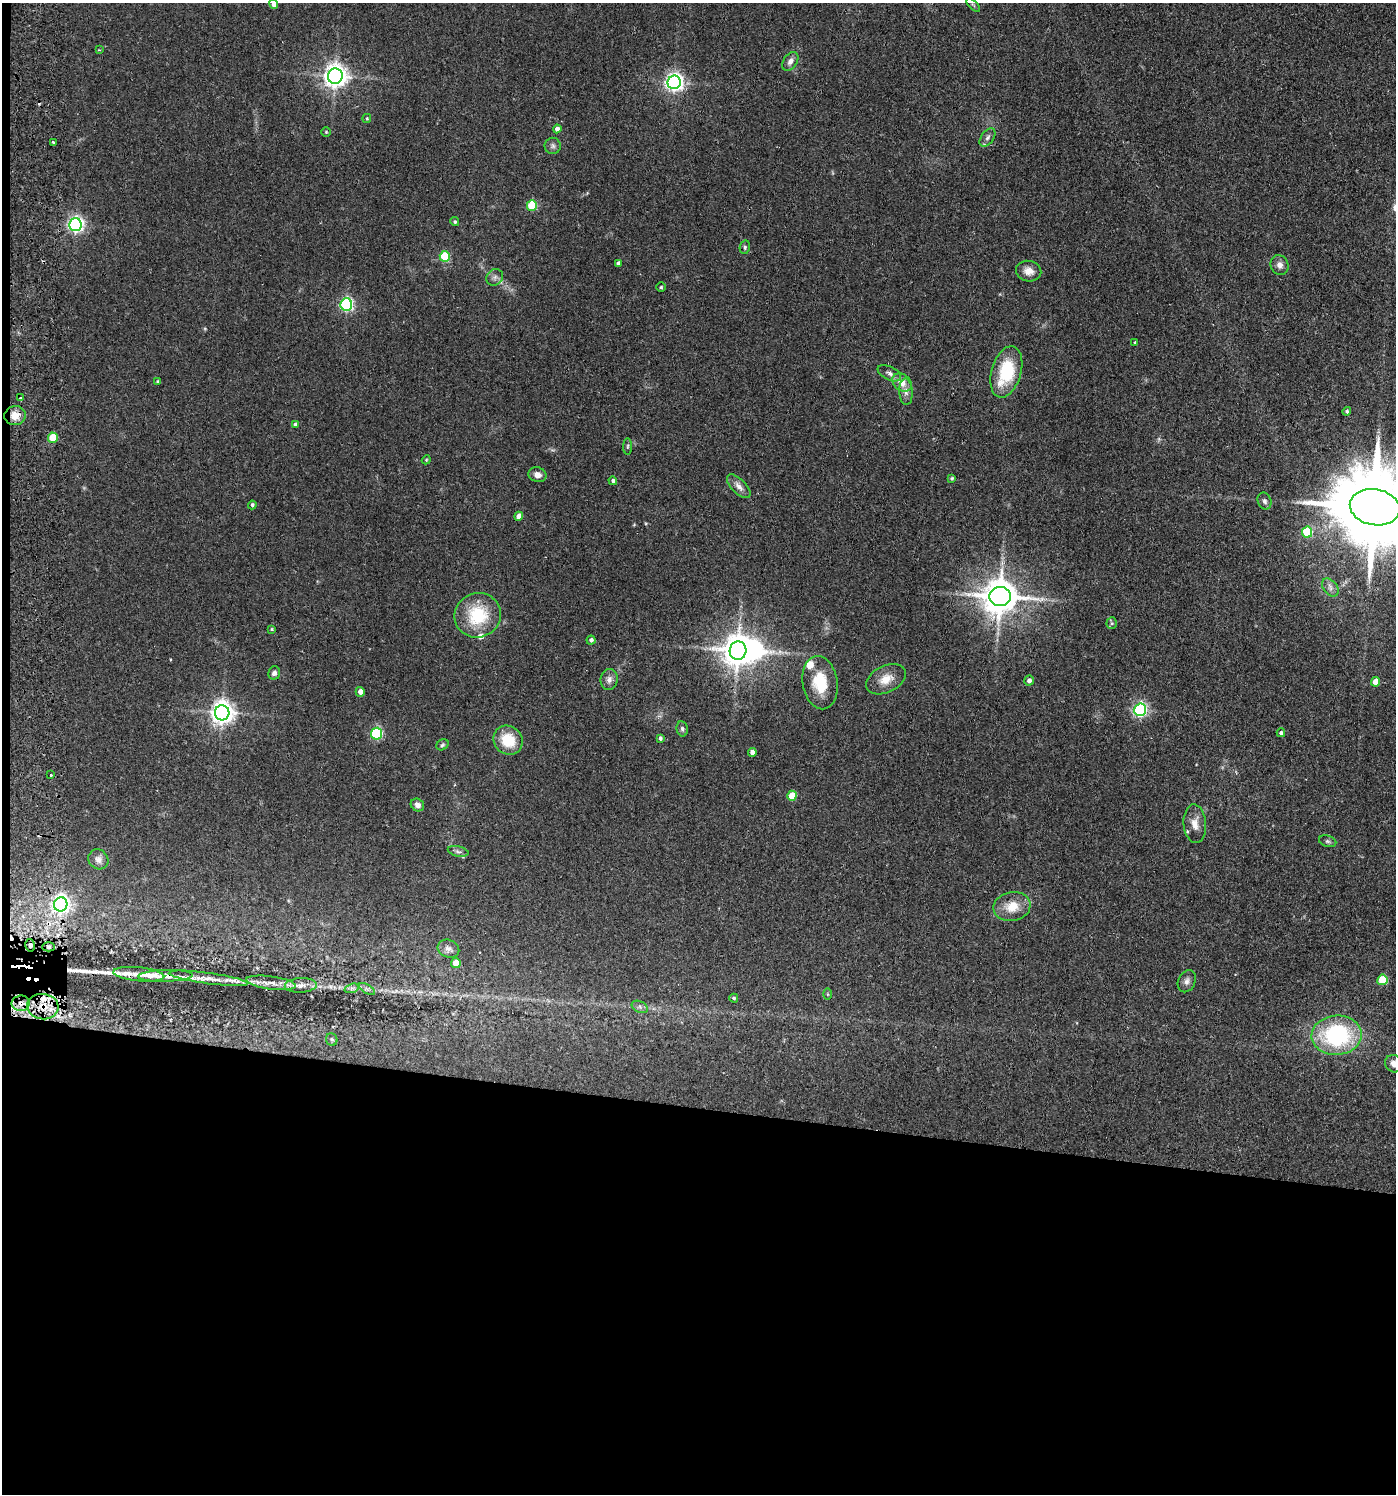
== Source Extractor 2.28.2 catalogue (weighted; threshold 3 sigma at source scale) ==
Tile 7 of 3 x 3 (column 1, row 3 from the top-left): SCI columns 268-1661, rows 7-1498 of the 4609 x 4488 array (HDU 1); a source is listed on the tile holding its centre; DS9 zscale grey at full resolution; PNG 1398 x 1496 px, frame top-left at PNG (2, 3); each listed source drawn as its Kron ellipse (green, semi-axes under 4 px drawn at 4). Shown black and unused: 27% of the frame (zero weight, under 2 of 3 exposures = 3% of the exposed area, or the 3 px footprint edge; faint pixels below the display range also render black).
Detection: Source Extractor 2.28.2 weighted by HDU 2 'WHT'; one run over the whole footprint, this tile lists its part. Background 0.0953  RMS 0.0087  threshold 0.0389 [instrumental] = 3 sigma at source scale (4.5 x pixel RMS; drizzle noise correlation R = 1.50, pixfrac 1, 0.05/0.05 arcsec/px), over >= 5 px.
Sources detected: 109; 1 inside a brighter object's white glare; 2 cosmic-ray / hot-pixel residue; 1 long thin detection or spike segment (spike, bleed or trail) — neither listed nor drawn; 7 inside a brighter listed object's ellipse — not listed separately; the other 98 listed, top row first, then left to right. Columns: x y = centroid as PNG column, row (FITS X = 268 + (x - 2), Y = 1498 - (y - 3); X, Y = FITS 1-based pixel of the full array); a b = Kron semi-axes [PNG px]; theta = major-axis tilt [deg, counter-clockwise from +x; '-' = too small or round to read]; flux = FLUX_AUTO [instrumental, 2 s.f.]
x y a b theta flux
274 4 5 4 - 6.4
973 5 8 3 -45 1.1
99 50 3 3 - 0.74
790 61 10 6 57 4.4
335 76 7 7 - 760
674 82 7 6 - 380
367 119 4 3 - 0.99
557 129 4 4 - 4
326 132 5 5 - 0.99
987 137 10 6 54 3
53 142 3 2 - 1.8
553 146 8 8 - 2.6
532 205 5 5 - 44
455 222 4 4 - 1.3
75 225 6 6 - 260
745 247 7 5 79 1.5
445 256 5 5 - 49
618 263 4 4 - 2.5
1279 265 10 9 - 4.6
1029 271 13 10 -12 7.4
495 277 9 7 46 3.4
661 287 5 4 - 1.2
346 305 6 6 - 160
1135 343 3 3 - 1.1
1006 372 26 14 73 47
889 373 12 6 -26 3.7
158 382 4 3 - 1.7
902 383 10 8 -41 9.4
906 392 13 6 -87 4.6
21 398 4 3 - 1.3
1347 411 4 4 - 1.4
15 416 10 9 - 10
295 425 4 4 - 2.3
53 438 5 5 - 25
628 446 8 4 89 1.3
426 460 4 3 - 0.77
537 475 9 7 -16 5.3
952 478 4 3 - 1.2
613 481 4 4 - 2.1
739 486 15 7 -45 5.3
1264 501 9 6 -67 2.6
252 505 4 3 - 1.7
1375 507 25 18 -10 16000
519 516 4 4 - 6.6
1307 532 5 5 - 58
1330 588 10 7 -52 3.8
1000 596 10 9 - 2200
478 615 23 22 - 45
1112 623 5 5 - 1.3
272 629 3 3 - 0.9
591 640 4 4 - 2.6
738 651 9 8 - 1500
274 673 6 6 - 3.1
886 679 21 13 26 13
609 680 10 8 80 4.5
1029 681 5 4 - 3.8
1375 682 5 4 - 10
820 683 27 17 -81 28
360 692 5 4 - 5
1140 710 6 5 - 180
222 713 7 7 - 720
682 729 8 5 -80 2.1
1281 733 4 4 - 2.1
377 734 6 5 - 98
660 738 4 4 - 1.9
508 740 15 14 - 25
442 745 6 5 - 1.4
752 752 4 4 - 5.6
51 775 3 3 - 2.4
792 796 5 4 - 16
417 805 7 6 - 3.9
1195 824 19 11 -86 9.6
1328 841 9 5 -17 1.9
458 851 10 5 -12 2.6
98 859 10 9 - 4.2
61 904 7 6 - 360
1012 907 18 14 10 17
30 945 6 4 -76 1.9
49 947 6 4 0 1.6
448 949 11 8 -25 4.4
456 963 5 4 - 13
139 974 25 7 -6 12
165 976 27 6 1 8.3
208 978 40 5 -8 11
1382 980 5 5 - 33
1187 981 11 8 64 3.9
271 983 25 6 -8 8.9
301 985 16 7 2 5.5
352 988 7 4 18 2
367 989 9 3 -32 2
827 994 6 4 -89 0.94
734 998 4 4 - 1.6
21 1003 9 7 6 6.6
43 1007 15 13 -6 18
640 1007 8 5 -26 2.5
1337 1035 25 19 3 100
332 1039 6 5 - 1.5
1394 1064 9 8 - 6.4
Overlapping masked pixels (flux is a lower limit): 7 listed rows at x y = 15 416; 61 904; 30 945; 49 947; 165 976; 21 1003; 43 1007
Isophote crosses this tile's border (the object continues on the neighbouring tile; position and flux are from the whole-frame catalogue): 3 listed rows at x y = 274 4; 1375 507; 1394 1064